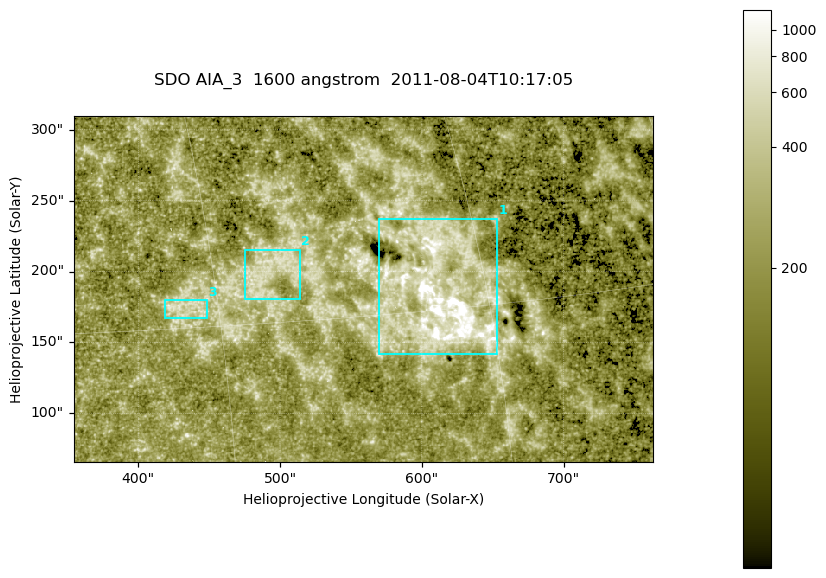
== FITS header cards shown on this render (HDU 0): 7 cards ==
TELESCOP= 'SDO     '           /
INSTRUME= 'AIA_3   '           /
WAVELNTH=                 1600 /
WAVEUNIT= 'angstrom'           /
DATE-OBS= '2011-08-04T10:17:05.120' /
CTYPE1  = 'HPLN-TAN'           /
CTYPE2  = 'HPLT-TAN'           /

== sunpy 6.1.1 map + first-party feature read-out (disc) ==
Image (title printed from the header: SDO AIA_3  1600 angstrom  2011-08-04T10:17:05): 670 x 401 px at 0.609 arcsec/px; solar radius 946 arcsec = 1552 px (partial field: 3.6% of the solar disc is inside the frame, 100% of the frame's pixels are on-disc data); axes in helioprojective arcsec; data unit not stated in the header (colour bar unlabelled)
Pointing: header CRPIX1/2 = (2047.81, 2050.03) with CRVAL1/2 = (0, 0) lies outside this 670 x 401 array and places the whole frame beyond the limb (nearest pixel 1.39 R_sun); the SolarSoft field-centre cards XCEN/YCEN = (558.6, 187.7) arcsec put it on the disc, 2072 arcsec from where CRPIX/CRVAL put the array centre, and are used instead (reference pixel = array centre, CRVAL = XCEN/YCEN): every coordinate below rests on XCEN/YCEN
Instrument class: DISC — disc imager (sunpy class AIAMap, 1600 A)
Bright regions (active regions / flare kernels): reference = the on-disc median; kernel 5 px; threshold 5 sigma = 325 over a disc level ~204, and >= 1.15x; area >= 268 px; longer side >= 5 px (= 3 arcsec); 3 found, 3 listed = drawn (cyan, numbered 1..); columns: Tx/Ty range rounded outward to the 2 arcsec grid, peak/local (2 s.f.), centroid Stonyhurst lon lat
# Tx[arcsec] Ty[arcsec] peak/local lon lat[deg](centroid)
1 568..654 142..238 17 +42 +16
2 474..514 180..216 3.3 +33 +17
3 418..450 166..180 3.6 +28 +16